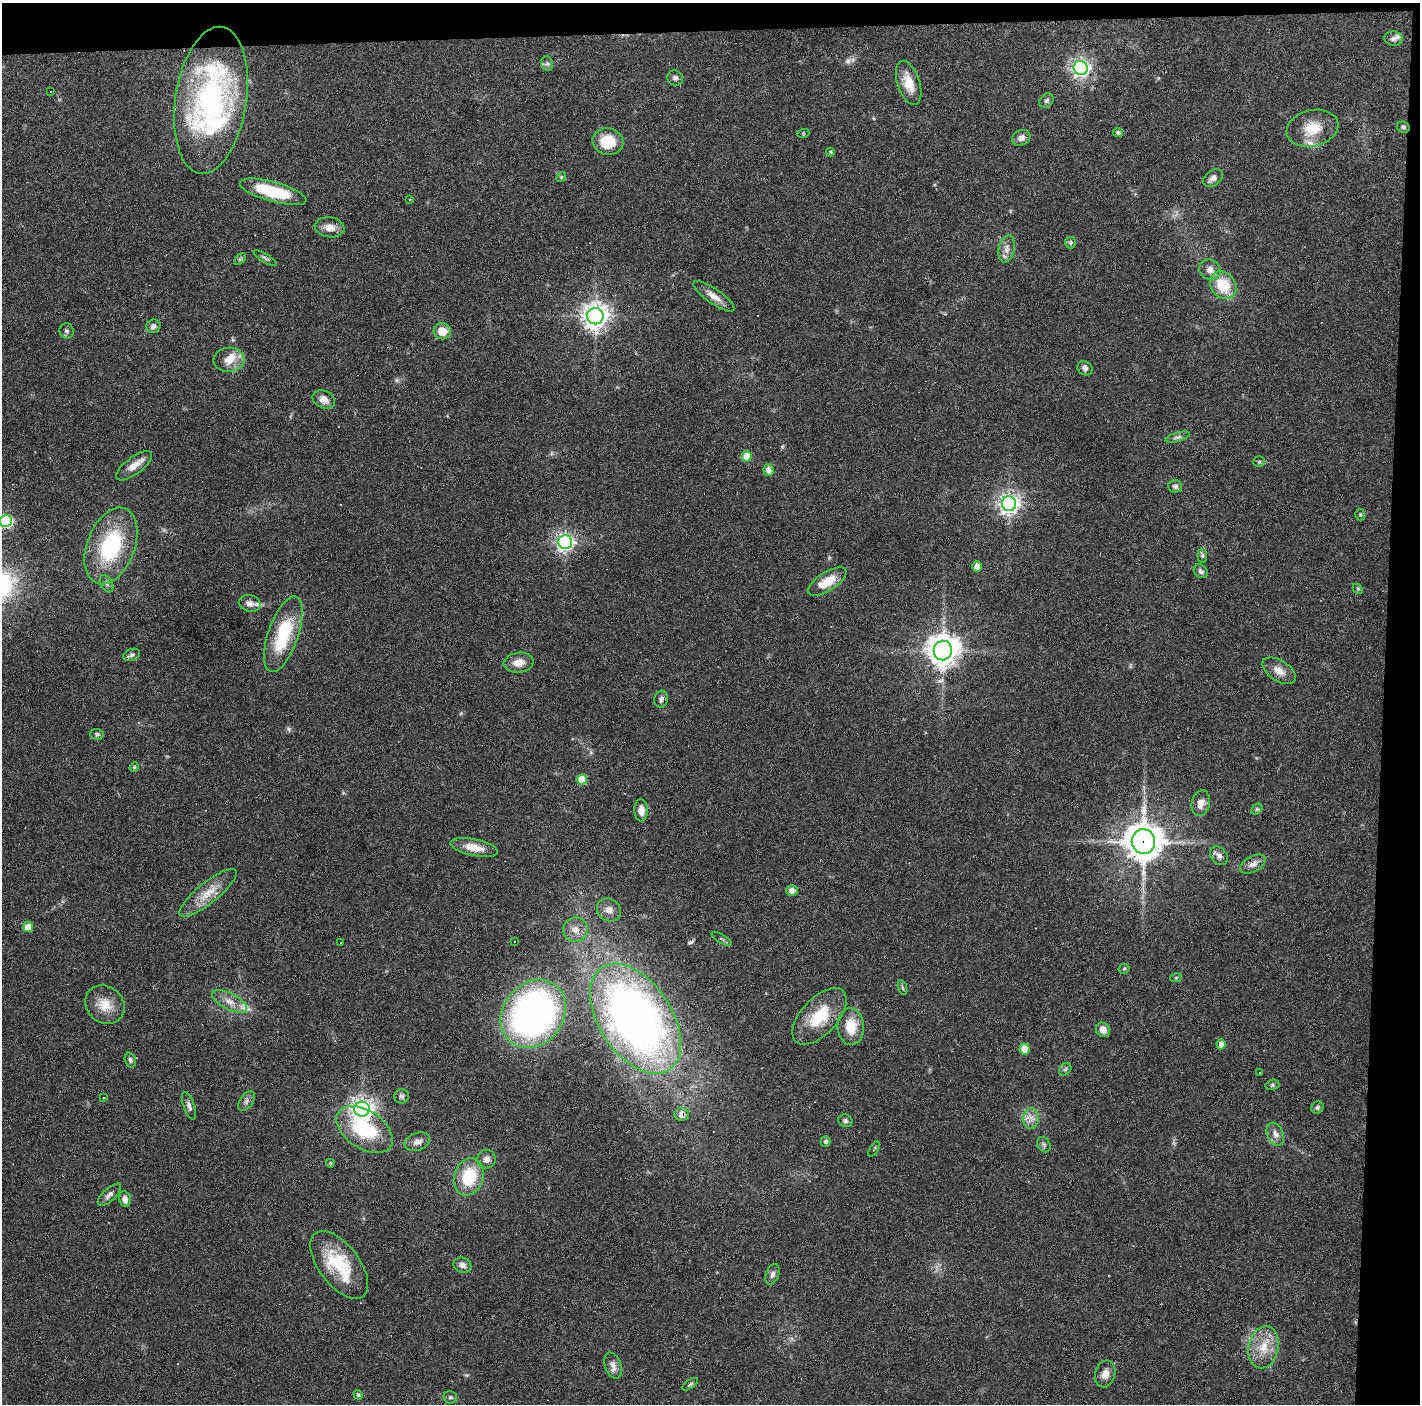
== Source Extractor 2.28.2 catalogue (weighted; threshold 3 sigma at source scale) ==
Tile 3 of 3 x 3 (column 3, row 1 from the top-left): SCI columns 2837-4254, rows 2840-4241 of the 4254 x 4279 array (HDU 1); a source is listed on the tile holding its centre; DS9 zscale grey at full resolution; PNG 1422 x 1406 px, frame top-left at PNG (2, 3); each listed source drawn as its Kron ellipse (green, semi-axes under 4 px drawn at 4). Shown black and unused: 5% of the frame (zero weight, under 3 of 6 exposures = <1% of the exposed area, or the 3 px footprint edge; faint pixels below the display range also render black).
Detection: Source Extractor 2.28.2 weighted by HDU 2 'WHT'; one run over the whole footprint, this tile lists its part. Background 0.0399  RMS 0.004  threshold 0.0164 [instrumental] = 3 sigma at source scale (4.09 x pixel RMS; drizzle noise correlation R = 1.36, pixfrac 0.8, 0.05/0.05 arcsec/px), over >= 5 px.
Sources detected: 142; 3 too faint to see at this stretch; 13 cosmic-ray / hot-pixel residue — neither listed nor drawn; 5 inside a brighter listed object's ellipse — not listed separately; the other 121 listed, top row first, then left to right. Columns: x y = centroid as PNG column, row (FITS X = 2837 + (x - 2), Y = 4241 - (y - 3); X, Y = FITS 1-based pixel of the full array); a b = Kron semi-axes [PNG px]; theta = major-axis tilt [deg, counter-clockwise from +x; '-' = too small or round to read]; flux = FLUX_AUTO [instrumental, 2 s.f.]
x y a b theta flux
1393 39 9 7 -3 1.4
547 64 7 6 - 0.91
1081 68 7 7 - 160
675 78 8 7 - 1.2
909 83 23 11 -72 6.9
50 91 3 3 - 1.1
211 100 74 35 81 95
1046 101 8 6 45 0.87
1403 127 6 5 - 0.79
1312 128 26 18 14 9.5
1118 132 5 4 - 0.87
803 134 6 4 19 0.38
1021 138 9 7 23 2
608 142 15 13 -13 11
830 152 4 3 - 0.66
561 177 5 4 - 0.43
1213 178 11 7 38 2
273 192 34 10 -16 19
410 200 3 3 - 0.37
330 227 15 10 -9 3.5
1070 243 6 5 - 0.84
1007 249 14 8 77 2.5
265 258 13 3 -31 0.8
240 259 7 4 44 0.63
1210 270 11 9 -33 2.7
1223 285 15 12 -52 12
714 296 24 7 -35 3.5
595 316 8 8 - 380
153 326 7 6 - 1.5
67 331 8 7 - 0.98
442 331 8 8 - 5.1
229 360 15 12 3 4.8
1085 368 8 7 - 1.4
324 399 11 8 -25 2.8
1178 437 13 4 15 1.1
747 456 5 5 - 7.3
1259 462 6 5 - 0.56
134 466 21 8 37 3.7
768 470 6 5 - 2
1175 486 7 6 - 1.1
1009 504 7 7 - 220
1360 515 6 5 - 0.53
6 521 6 6 - 50
565 542 7 7 - 150
111 546 40 24 69 32
1202 556 7 5 -84 0.67
977 567 5 4 - 5.1
1201 571 8 6 -45 1.1
827 582 22 9 32 8
107 584 9 5 -62 1
1358 589 5 4 - 0.46
250 603 11 8 -14 1.8
283 634 40 15 71 22
943 651 10 9 - 620
131 655 9 6 20 1.1
519 663 15 10 7 3.9
1279 671 19 10 -32 3.7
661 699 8 6 83 1.1
97 734 7 5 -3 0.72
134 767 5 4 - 0.41
582 780 5 5 - 11
1201 803 13 9 77 3
1257 809 6 4 44 0.55
641 810 11 6 -88 3.1
1143 842 12 11 - 840
474 848 24 8 -12 5.3
1219 856 10 8 -52 1.8
1253 864 14 7 28 2.2
792 890 6 5 - 2.1
208 893 36 10 39 7.1
609 910 13 11 -36 2.8
28 927 5 5 - 6.1
576 930 12 12 - 3.5
722 939 11 3 -31 0.61
514 941 3 2 - 0.44
341 943 3 3 - 0.45
1124 969 5 5 - 0.48
1176 978 6 4 19 0.44
902 988 8 3 -71 0.57
230 1002 19 8 -27 3.6
105 1005 21 18 -43 6.6
533 1014 36 30 51 140
819 1016 35 18 47 15
636 1019 61 36 -57 250
851 1027 18 13 -87 8.7
1103 1030 8 6 -48 2.5
1221 1044 5 4 - 2.3
1025 1049 5 5 - 7.2
130 1060 7 5 -72 0.83
1065 1069 7 5 47 0.76
1260 1073 3 3 - 0.41
1272 1085 7 5 14 0.62
402 1096 7 7 - 0.99
104 1098 3 2 - 0.39
246 1101 11 6 55 1.3
189 1106 14 5 -70 1.5
1317 1108 6 6 - 0.89
362 1109 8 7 - 270
682 1114 7 6 - 2.4
1031 1118 10 7 89 2.4
845 1121 7 6 - 0.92
365 1130 31 19 -34 26
1275 1134 12 8 -68 2.4
826 1141 5 5 - 1.1
417 1142 13 8 21 2.2
1044 1145 8 6 -58 0.93
874 1149 8 2 59 0.37
486 1159 9 9 - 2.4
330 1163 4 4 - 0.64
469 1177 19 14 72 16
109 1195 15 6 42 1.8
125 1199 8 6 -78 2.1
339 1265 40 20 -53 19
462 1265 9 7 -22 1.8
772 1274 11 6 69 1.4
1264 1347 21 15 77 8
613 1366 13 8 -70 2.3
1105 1374 14 10 74 3.2
690 1384 9 4 33 0.64
358 1395 5 4 - 0.66
450 1397 7 6 - 0.79
Overlapping masked pixels (flux is a lower limit): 3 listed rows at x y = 1143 842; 636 1019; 682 1114
Isophote crosses this tile's border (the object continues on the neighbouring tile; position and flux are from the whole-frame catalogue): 1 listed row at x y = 6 521